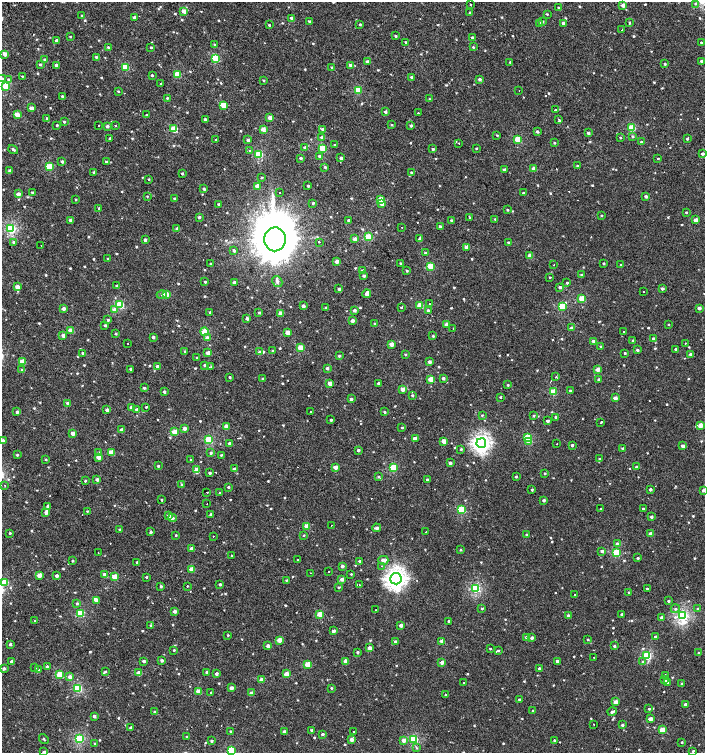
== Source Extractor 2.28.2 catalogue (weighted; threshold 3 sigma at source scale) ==
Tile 11 of 4 x 4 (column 3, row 3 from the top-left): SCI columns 3044-4448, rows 1530-3030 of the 6057 x 6034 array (HDU 1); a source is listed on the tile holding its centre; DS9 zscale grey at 2 x 2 block average (1 PNG px = mean of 2 x 2 image px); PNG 707 x 755 px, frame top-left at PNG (2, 2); each listed source drawn as its Kron ellipse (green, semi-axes under 4 px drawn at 4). Shown black and unused: <1% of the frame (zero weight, under 2 of 3 exposures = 2% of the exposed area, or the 3 px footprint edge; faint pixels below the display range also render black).
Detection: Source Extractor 2.28.2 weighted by HDU 2 'WHT'; one run over the whole footprint, this tile lists its part. Background 7.35e-04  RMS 0.0038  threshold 0.0169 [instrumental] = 3 sigma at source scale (4.5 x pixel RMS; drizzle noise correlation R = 1.50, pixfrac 1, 0.0396/0.0396 arcsec/px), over >= 5 px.
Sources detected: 718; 20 cosmic-ray / hot-pixel residue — neither listed nor drawn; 3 coinciding with a brighter row at this scale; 3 inside a brighter listed object's ellipse — not listed separately; of the other 692, all 500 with FLUX_AUTO >= 0.64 (the completeness limit of this list) listed and drawn (192 fainter detections not listed), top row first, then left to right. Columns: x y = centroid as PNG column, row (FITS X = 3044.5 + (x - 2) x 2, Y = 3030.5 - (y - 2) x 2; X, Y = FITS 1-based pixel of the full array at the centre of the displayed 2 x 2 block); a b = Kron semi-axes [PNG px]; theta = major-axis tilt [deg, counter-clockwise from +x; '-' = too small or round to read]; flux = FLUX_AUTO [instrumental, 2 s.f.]
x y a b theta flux
695 3 4 3 - 1.5
470 4 2 2 - 2.3
623 5 3 3 - 5.6
558 8 3 2 - 0.69
184 11 3 3 - 7.3
470 13 3 2 - 2.6
547 14 3 2 - 0.67
82 16 3 3 - 1
134 17 2 2 - 2.5
292 18 3 3 - 3
309 21 3 3 - 1.1
542 22 3 3 - 1.2
539 23 3 3 - 1.4
563 23 3 3 - 2.8
629 23 3 2 - 0.69
360 24 3 3 - 1
269 25 3 2 - 0.71
622 30 2 2 - 1.1
396 36 3 2 - 0.8
70 37 3 2 - 0.64
472 37 3 3 - 1.6
56 40 3 2 - 1.4
406 42 2 2 - 0.7
701 42 2 2 - 0.8
214 45 3 3 - 0.82
108 47 3 3 - 0.88
151 47 3 2 - 0.96
473 47 3 3 - 0.68
5 54 3 3 - 5.8
96 57 3 2 - 0.94
216 58 4 3 - 30
45 60 3 3 - 1.6
702 61 3 2 - 1.9
367 62 3 3 - 2.2
510 62 2 2 - 0.73
40 64 3 2 - 1.1
665 64 3 2 - 0.86
351 65 3 3 - 3.5
57 66 3 2 - 3.6
125 67 3 3 - 28
332 67 3 2 - 1.1
177 74 3 3 - 23
152 75 3 2 - 0.97
22 76 3 3 - 0.67
412 77 3 3 - 1.8
2 79 4 3 - 1.5
8 79 4 3 - 1.1
479 79 3 3 - 2.3
263 80 3 3 - 0.74
161 83 2 2 - 2.1
6 86 3 3 - 24
358 90 3 3 - 25
118 91 3 2 - 0.68
519 91 2 2 - 1.6
62 96 3 2 - 0.89
167 98 3 2 - 0.69
430 99 3 2 - 0.7
223 105 3 3 - 16
31 108 3 2 - 4.7
555 110 2 2 - 5.5
385 112 3 3 - 1.9
418 113 2 2 - 19
17 115 3 3 - 8
147 115 3 3 - 0.66
47 118 3 3 - 1.4
270 118 3 3 - 8
205 119 3 2 - 1.6
559 119 2 2 - 0.89
64 122 3 2 - 0.89
57 125 3 2 - 0.79
99 125 2 2 - 1.6
115 125 2 2 - 1.4
392 125 3 3 - 0.71
107 126 3 3 - 2.2
411 126 3 3 - 1.3
632 128 3 3 - 28
174 129 3 3 - 30
263 129 3 3 - 6.7
323 130 3 3 - 2.4
537 132 3 3 - 1.1
588 133 3 2 - 1.7
497 135 3 2 - 0.72
633 136 3 3 - 1
322 137 4 3 - 2
620 137 3 2 - 0.7
110 138 2 2 - 2.6
518 139 3 3 - 26
687 139 3 2 - 0.97
216 140 2 2 - 15
248 140 3 3 - 1.8
641 142 3 2 - 0.65
459 143 2 2 - 2.1
554 143 3 2 - 0.88
334 145 3 3 - 0.68
305 147 3 3 - 1.2
476 148 2 2 - 0.79
13 149 5 2 - 1.2
323 149 3 3 - 28
433 149 3 3 - 1.1
250 151 2 2 - 1.8
259 154 3 3 - 37
702 154 3 3 - 1.9
320 156 3 3 - 2.9
301 158 3 2 - 1.5
341 158 3 3 - 1.6
658 158 3 2 - 0.68
62 162 3 2 - 1.5
107 162 3 3 - 1.8
577 166 3 3 - 1.2
49 167 3 3 - 26
325 167 3 3 - 0.89
534 169 3 3 - 7.9
504 170 3 3 - 1.6
10 171 3 3 - 1.6
94 172 3 3 - 1.7
411 172 3 3 - 1
182 173 2 2 - 0.92
262 178 3 2 - 0.7
149 179 3 2 - 0.66
257 186 3 3 - 5.8
308 186 2 2 - 1.1
204 189 3 3 - 1.4
280 192 2 2 - 1.2
32 193 3 3 - 1.2
523 193 3 2 - 0.84
18 194 3 3 - 5.4
147 196 3 2 - 0.67
646 196 3 3 - 2.1
174 198 3 3 - 0.77
381 199 3 3 - 15
76 200 3 2 - 0.69
313 203 3 3 - 0.87
219 204 3 2 - 0.84
382 204 3 3 - 5.9
99 208 3 2 - 0.65
507 210 3 3 - 0.81
686 212 3 3 - 0.85
601 215 3 3 - 0.71
199 217 4 3 - 1.3
470 218 3 3 - 0.88
495 219 3 3 - 0.65
71 220 3 3 - 3
348 220 3 2 - 0.74
451 220 3 3 - 1
696 220 3 2 - 6.5
402 227 2 2 - 3.3
440 227 3 3 - 1.7
177 228 3 3 - 1.4
11 229 3 3 - 89
368 237 3 3 - 28
275 239 12 10 87 6000
355 239 3 3 - 4.9
420 239 4 3 - 4.6
145 240 3 3 - 2.2
13 242 4 3 - 1.1
319 242 2 2 - 2.2
508 242 2 2 - 1
41 245 2 2 - 0.85
466 247 3 3 - 6.7
234 250 4 3 - 0.99
425 253 3 2 - 0.81
530 256 3 3 - 8.3
108 259 3 2 - 0.65
337 261 3 3 - 5
400 263 3 2 - 0.68
603 263 2 2 - 1.1
210 264 3 2 - 1
554 265 2 2 - 0.94
621 265 3 2 - 0.84
430 267 3 3 - 26
362 271 3 3 - 4
407 271 2 2 - 0.99
581 275 3 3 - 0.91
364 276 3 3 - 1.4
550 277 2 2 - 0.64
277 281 6 4 -60 2
205 282 3 3 - 0.94
234 282 3 2 - 3
567 283 2 2 - 0.76
117 286 3 3 - 2.1
17 287 3 3 - 6.4
560 287 3 3 - 1.7
339 289 3 3 - 1.3
662 289 3 3 - 1.8
643 292 2 2 - 0.66
367 294 4 3 - 3.5
162 295 5 3 - 1.1
166 295 3 3 - 12
582 299 3 3 - 25
120 304 3 3 - 34
429 304 2 2 - 1.4
420 305 3 3 - 16
303 306 3 3 - 2.9
562 306 3 3 - 28
401 307 3 2 - 0.71
63 308 3 3 - 4.8
326 308 3 2 - 0.98
699 308 3 2 - 3.5
114 310 4 3 - 4.4
354 310 3 3 - 2.5
428 310 3 3 - 1.3
210 312 3 3 - 0.89
259 312 3 2 - 1
281 313 3 3 - 8.3
247 319 3 3 - 2.6
108 320 3 3 - 1.2
353 321 3 2 - 5.2
375 323 3 3 - 0.87
446 324 3 3 - 5.9
668 324 2 2 - 0.69
105 325 3 3 - 1.4
453 328 2 2 - 0.85
572 328 3 3 - 3.9
71 330 3 3 - 9.6
204 331 4 3 - 17
624 332 2 2 - 2
288 333 3 3 - 7.9
115 334 3 3 - 0.77
63 335 3 3 - 2.9
433 336 3 3 - 0.77
153 337 3 3 - 2
207 338 3 3 - 4.7
653 338 3 3 - 1.7
633 340 3 2 - 0.71
594 341 3 2 - 4.1
685 343 2 2 - 0.97
128 344 2 2 - 1.9
391 344 3 3 - 7.5
601 347 3 3 - 0.94
300 348 3 3 - 15
675 349 3 2 - 0.85
637 350 3 3 - 1.8
185 351 4 3 - 1.1
273 351 3 3 - 1.1
260 352 3 3 - 2.8
82 353 3 3 - 1
208 353 3 3 - 8.2
625 353 2 2 - 0.92
405 354 3 3 - 0.77
691 354 3 3 - 4.9
339 356 3 2 - 1.2
197 357 2 2 - 1.3
22 362 3 3 - 11
429 362 3 2 - 3
205 365 3 3 - 1.8
157 366 3 3 - 2.5
211 366 3 3 - 0.64
327 368 3 3 - 1.6
130 369 3 3 - 0.83
598 369 3 3 - 7.9
22 370 4 3 - 1.3
230 377 2 2 - 1
556 377 2 2 - 1.6
443 378 2 2 - 2.1
263 379 3 3 - 1.6
431 379 3 3 - 13
599 379 3 3 - 0.89
330 383 3 3 - 4.9
379 383 3 2 - 2.3
508 385 3 2 - 0.86
144 388 3 3 - 1.1
402 389 3 3 - 6.8
570 390 3 2 - 0.85
164 392 3 3 - 1.5
553 392 3 3 - 24
412 395 3 3 - 0.9
500 397 3 2 - 0.83
615 398 3 2 - 5.2
351 399 3 3 - 1.7
68 403 3 3 - 2.8
146 407 2 2 - 5.2
132 408 3 3 - 5
107 410 3 3 - 2.6
137 410 3 3 - 3.3
311 411 2 2 - 1.1
17 412 3 3 - 2
384 412 3 2 - 0.92
482 415 3 3 - 0.75
534 416 3 3 - 0.73
556 417 3 3 - 1.6
331 420 2 2 - 1.3
547 421 2 2 - 2.1
601 422 2 2 - 2.4
700 425 3 3 - 11
226 427 3 3 - 6.3
184 428 3 3 - 4.8
402 428 3 3 - 0.78
122 430 3 3 - 3.5
175 432 3 3 - 15
73 433 3 3 - 5.6
528 437 3 3 - 20
415 438 4 2 - 4
209 440 3 3 - 44
2 441 3 3 - 4.1
444 441 3 3 - 10
529 441 3 3 - 15
230 443 3 3 - 2.8
481 443 5 4 - 240
557 444 2 2 - 1.9
572 445 3 3 - 1.5
682 446 3 2 - 4
622 448 3 3 - 1.3
461 449 3 2 - 0.85
358 450 3 3 - 1.9
99 452 3 3 - 0.97
112 452 3 3 - 11
211 453 3 3 - 1.3
17 455 3 3 - 0.87
221 455 4 2 - 0.73
99 457 3 3 - 7.2
46 459 3 2 - 0.67
599 459 3 2 - 0.64
191 460 2 2 - 1
450 463 3 3 - 2.7
158 466 3 2 - 1.1
335 467 3 3 - 6.6
637 467 3 3 - 2.5
393 468 3 3 - 34
234 469 3 2 - 3.5
196 470 4 3 - 8.3
210 473 3 3 - 1.3
545 473 3 2 - 0.65
378 477 3 3 - 0.86
516 477 3 2 - 0.87
427 479 2 2 - 1.4
97 480 3 3 - 2.3
85 481 3 2 - 0.83
182 484 4 3 - 0.9
5 485 2 2 - 1
228 487 3 3 - 1.2
650 489 3 2 - 2
532 490 3 3 - 1.1
703 490 3 2 - 2.9
207 492 2 2 - 2.6
219 492 2 2 - 1.8
162 500 2 2 - 1.4
544 500 3 2 - 1.9
207 504 2 2 - 1
48 506 3 3 - 1.7
461 509 3 3 - 39
601 509 3 3 - 0.78
643 509 3 2 - 0.8
87 511 3 2 - 0.7
46 513 4 3 - 2.3
211 514 3 3 - 1.3
169 515 3 3 - 2.9
651 517 3 2 - 1.5
173 518 4 3 - 1.1
331 525 2 2 - 12
307 526 3 3 - 9.6
376 528 4 3 - 1.9
120 529 3 3 - 1.3
151 532 2 2 - 12
426 532 2 2 - 1.9
10 533 3 2 - 0.92
650 534 3 3 - 4.2
176 535 3 2 - 0.73
304 535 3 2 - 0.78
527 535 3 2 - 1.7
213 536 2 2 - 0.7
617 544 3 3 - 4.1
192 548 3 3 - 4.5
460 550 3 3 - 0.72
602 551 4 3 - 1.9
98 552 2 2 - 1.6
616 553 3 3 - 33
232 556 2 2 - 2.2
638 558 3 3 - 0.84
298 560 2 2 - 0.66
383 560 5 3 - 5.6
73 561 3 2 - 0.86
360 561 3 2 - 1.5
137 562 3 2 - 1.2
342 566 3 3 - 2.6
382 566 2 2 - 0.99
192 569 3 3 - 12
329 572 2 2 - 1.8
310 573 2 2 - 0.69
104 574 3 3 - 2
351 574 3 2 - 0.67
39 575 3 2 - 7.4
57 575 3 3 - 2.3
115 577 3 3 - 19
146 577 3 2 - 0.9
342 579 3 3 - 3.7
396 579 6 5 - 360
286 580 3 2 - 0.71
5 582 3 3 - 20
220 584 2 2 - 1.6
359 585 2 2 - 1.4
161 586 3 3 - 1.1
187 586 2 2 - 1.3
338 587 3 3 - 0.67
475 588 3 3 - 77
647 588 2 2 - 0.9
629 592 2 2 - 0.65
575 595 2 2 - 0.72
96 600 3 3 - 3.4
668 601 3 2 - 0.97
77 603 4 3 - 1.1
482 608 3 2 - 0.88
675 609 4 3 - 1.2
697 609 3 2 - 0.73
376 610 2 2 - 0.79
174 611 3 3 - 2.7
80 613 3 3 - 33
320 614 3 3 - 18
622 614 2 2 - 1.5
568 616 3 3 - 2.9
682 616 4 3 - 130
661 618 3 3 - 2.5
35 621 3 3 - 0.82
449 621 3 2 - 1.7
151 625 3 3 - 0.98
401 625 3 2 - 3.9
333 631 3 2 - 3
228 635 3 2 - 0.68
527 637 3 3 - 3.6
655 637 3 2 - 1.8
532 638 3 3 - 2.3
588 639 2 2 - 0.71
279 640 3 3 - 9.1
395 641 3 3 - 1.2
442 641 3 3 - 8
10 644 3 3 - 1.7
268 646 3 2 - 4.4
614 646 3 2 - 1.3
370 648 3 3 - 5.7
490 649 2 2 - 0.65
174 650 2 2 - 0.71
498 651 4 3 - 1
357 652 3 3 - 1.2
699 653 3 3 - 1.5
647 655 3 3 - 52
594 657 2 2 - 1.1
162 660 3 3 - 1.8
144 661 3 3 - 1.6
346 661 3 3 - 6.6
557 661 3 3 - 2.9
12 662 3 3 - 2.8
442 662 3 2 - 5.3
643 662 4 3 - 0.86
308 665 3 3 - 19
47 666 3 3 - 1
4 668 3 2 - 2.2
35 668 2 2 - 1.7
539 668 2 2 - 1.3
38 670 3 2 - 0.93
105 671 4 3 - 0.99
207 672 3 2 - 2.3
139 673 3 3 - 6.3
216 674 3 3 - 2.3
286 674 3 3 - 8.4
60 675 3 3 - 25
665 675 2 2 - 1
70 677 4 3 - 3.2
262 680 3 3 - 10
665 680 3 3 - 6.1
668 682 3 2 - 0.71
464 683 2 2 - 0.79
682 684 3 2 - 2.9
78 688 3 3 - 47
231 688 3 3 - 3.4
331 688 3 3 - 0.78
198 691 3 3 - 8.3
211 693 2 2 - 8.1
251 693 3 3 - 2.9
445 695 2 2 - 2.4
519 699 3 2 - 0.93
616 702 3 3 - 6.8
685 704 3 2 - 2.4
649 709 2 2 - 0.79
533 711 2 2 - 0.87
154 712 3 3 - 1.1
612 712 4 2 - 1.6
94 716 3 2 - 2.1
650 719 3 3 - 5.9
594 724 2 2 - 0.66
622 725 3 2 - 1.4
131 728 3 3 - 2
311 730 3 3 - 0.7
662 730 3 3 - 15
231 731 3 2 - 0.91
284 731 3 3 - 1.8
354 731 2 2 - 1.7
322 734 3 2 - 1.5
186 737 2 2 - 0.7
44 739 5 2 - 0.95
79 739 3 3 - 62
414 739 3 3 - 51
352 740 3 3 - 4.7
404 740 3 3 - 5.1
554 740 3 3 - 0.93
211 741 3 3 - 1.4
682 742 2 2 - 0.79
95 744 3 2 - 0.66
416 748 3 2 - 0.69
232 750 3 3 - 32
693 751 3 2 - 0.96
44 752 3 3 - 2.1
Isophote crosses this tile's border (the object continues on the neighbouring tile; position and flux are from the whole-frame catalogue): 5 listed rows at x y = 2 79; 2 441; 703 490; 232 750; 44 752